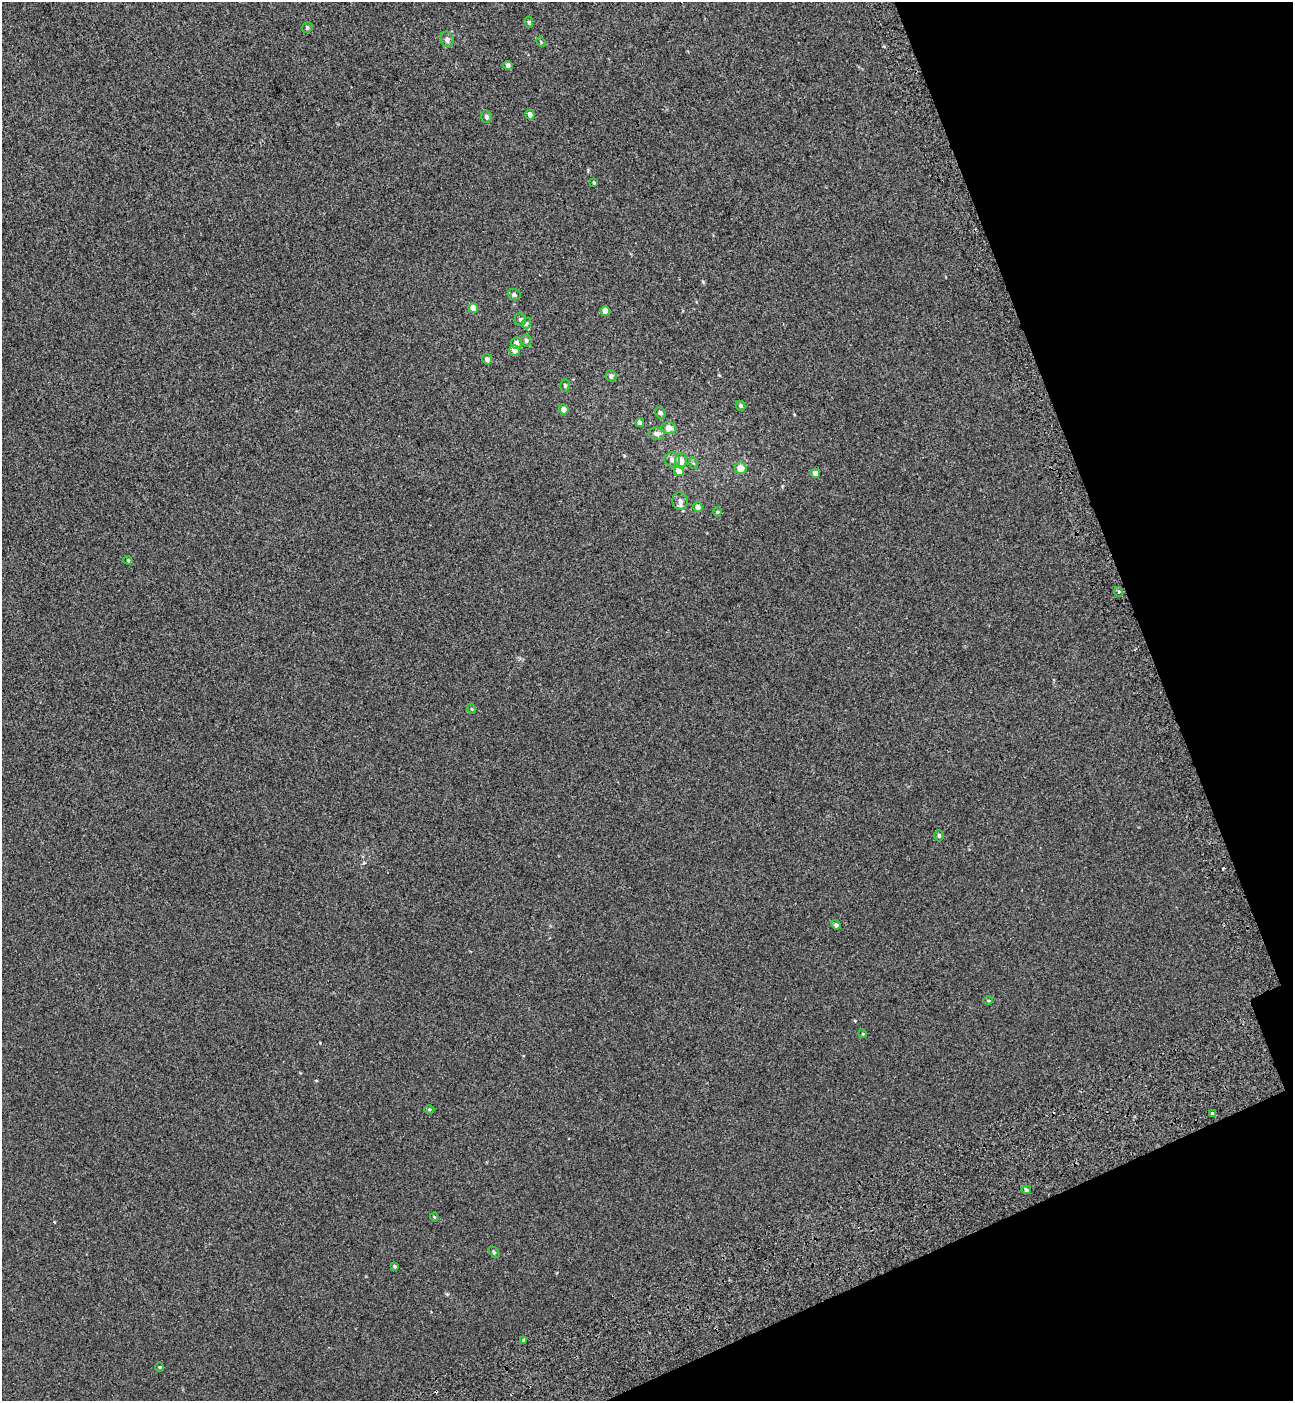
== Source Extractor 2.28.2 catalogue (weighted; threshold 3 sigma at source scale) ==
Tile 12 of 4 x 4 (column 4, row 3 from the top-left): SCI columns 4107-5397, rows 1499-2897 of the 5576 x 5797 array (HDU 1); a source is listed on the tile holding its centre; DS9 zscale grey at full resolution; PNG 1295 x 1403 px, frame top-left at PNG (2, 2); each listed source drawn as its Kron ellipse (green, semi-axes under 4 px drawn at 4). Shown black and unused: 17% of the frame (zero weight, under 2 of 3 exposures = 6% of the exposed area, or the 3 px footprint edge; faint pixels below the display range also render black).
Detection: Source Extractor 2.28.2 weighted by HDU 2 'WHT'; one run over the whole footprint, this tile lists its part. Background 5.37e-04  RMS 0.0065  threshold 0.0291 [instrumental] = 3 sigma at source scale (4.5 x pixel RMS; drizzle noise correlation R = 1.50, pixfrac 1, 0.0396/0.0396 arcsec/px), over >= 5 px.
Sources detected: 51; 2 cosmic-ray / hot-pixel residue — neither listed nor drawn; the other 49 listed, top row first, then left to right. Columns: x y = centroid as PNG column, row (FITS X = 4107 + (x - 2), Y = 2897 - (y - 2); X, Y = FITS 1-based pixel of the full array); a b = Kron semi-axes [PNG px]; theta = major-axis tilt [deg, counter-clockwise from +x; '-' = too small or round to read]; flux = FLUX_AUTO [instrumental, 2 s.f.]
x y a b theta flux
529 22 5 4 - 0.79
307 28 5 5 - 1
447 39 8 6 -70 2.1
541 42 5 3 - 0.58
508 65 4 4 - 1.7
530 115 5 4 - 3.2
486 117 6 5 - 1.5
594 183 3 3 - 0.65
514 295 6 5 - 1.4
473 308 5 4 - 5.6
605 311 5 4 - 6
520 319 6 5 - 1.2
527 323 6 3 70 0.76
526 340 6 5 - 1.3
516 343 6 5 - 3.2
514 350 5 5 - 3.9
487 359 5 5 - 2
611 376 6 5 - 1.6
565 385 6 4 -88 1.1
741 406 5 4 - 1.2
564 409 5 4 - 3.3
660 413 6 5 - 1.2
640 423 4 4 - 2.2
669 428 7 6 - 5
657 434 8 6 -3 2.8
672 460 8 7 - 2.1
681 461 7 6 - 3.7
693 463 5 3 - 0.72
741 468 6 5 - 6
679 471 5 5 - 6.5
815 473 5 4 - 4
680 501 9 7 -80 2.3
698 507 5 4 - 2.3
717 512 5 3 - 0.59
128 560 4 4 - 0.68
1119 592 5 3 - 0.69
472 709 5 3 - 0.47
939 836 6 4 -89 1
836 925 5 4 - 1.2
988 1000 4 3 - 0.52
863 1034 4 3 - 0.5
429 1110 5 3 - 0.64
1212 1114 3 3 - 14
1026 1190 5 4 - 0.99
434 1217 4 4 - 0.55
494 1252 6 4 -46 0.71
395 1266 4 4 - 0.92
524 1340 3 2 - 1.2
159 1367 4 4 - 0.62